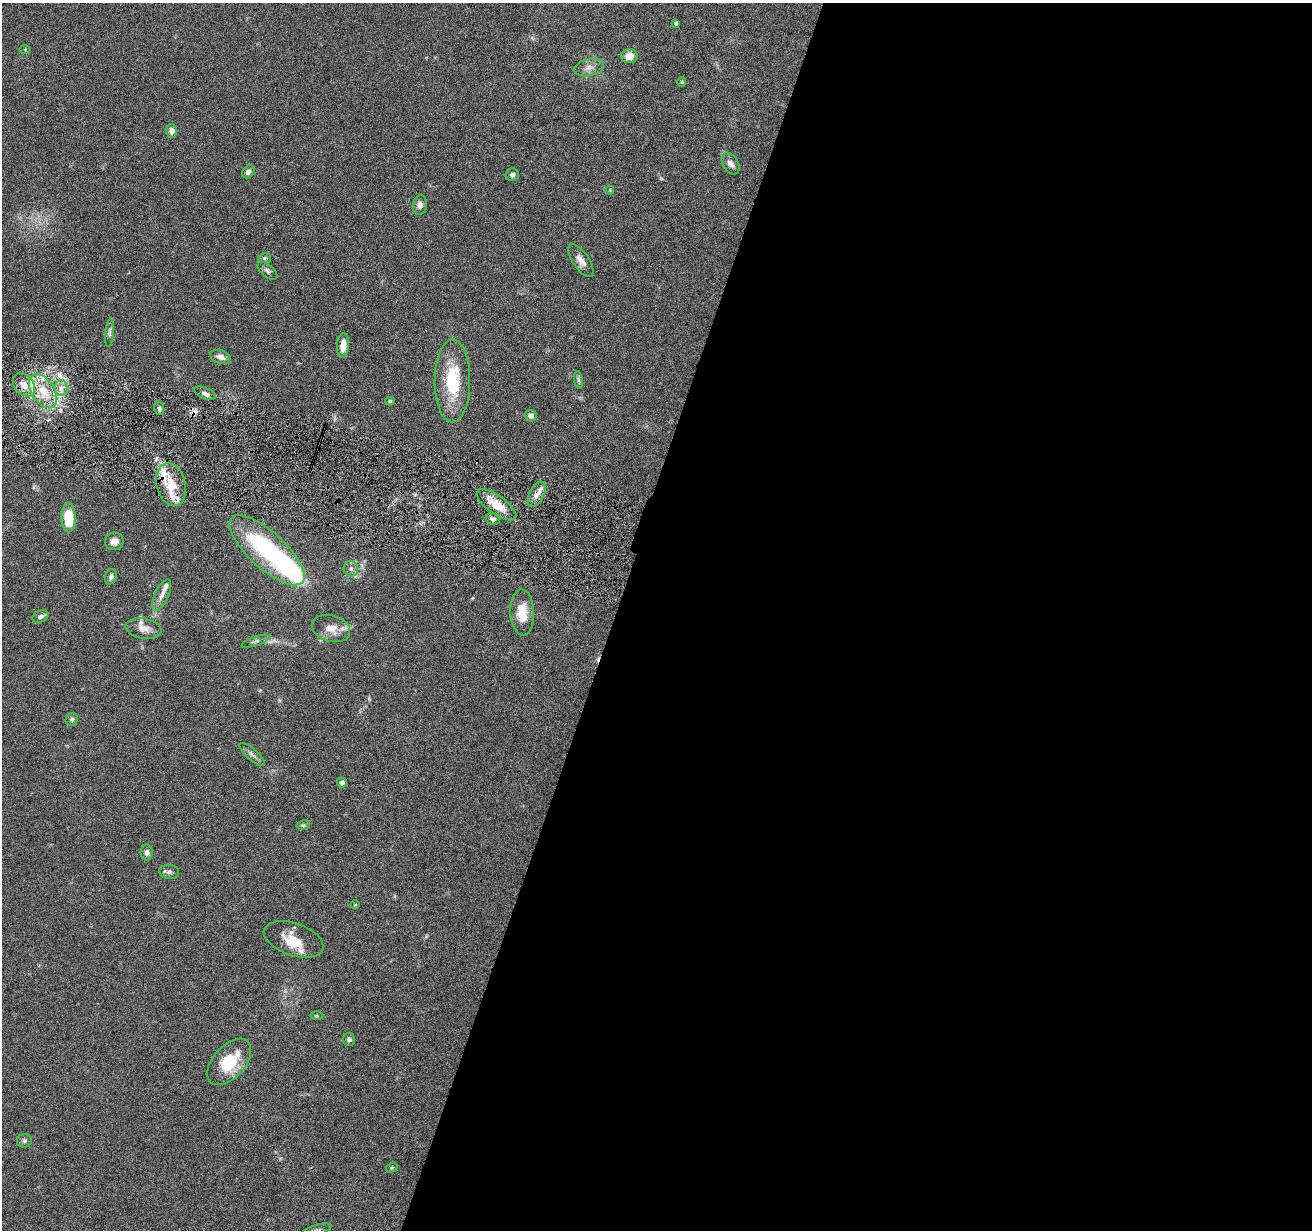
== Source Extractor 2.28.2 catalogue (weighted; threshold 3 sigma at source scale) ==
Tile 12 of 4 x 4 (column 4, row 3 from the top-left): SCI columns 3933-5242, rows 1484-2711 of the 5242 x 5295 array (HDU 1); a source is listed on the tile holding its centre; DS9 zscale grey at full resolution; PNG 1314 x 1232 px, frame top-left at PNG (2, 3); each listed source drawn as its Kron ellipse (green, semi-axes under 4 px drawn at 4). Shown black and unused: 53% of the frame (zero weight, under 4 of 8 exposures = <1% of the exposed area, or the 3 px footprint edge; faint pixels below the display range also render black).
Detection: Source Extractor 2.28.2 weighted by HDU 2 'WHT'; one run over the whole footprint, this tile lists its part. Background 0.0772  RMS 0.0044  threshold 0.0181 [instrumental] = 3 sigma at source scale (4.09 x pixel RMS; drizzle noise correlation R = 1.36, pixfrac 0.8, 0.05/0.05 arcsec/px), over >= 5 px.
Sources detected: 65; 1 too faint to see at this stretch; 1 inside a brighter object's white glare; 2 cosmic-ray / hot-pixel residue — neither listed nor drawn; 6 inside a brighter listed object's ellipse — not listed separately; the other 55 listed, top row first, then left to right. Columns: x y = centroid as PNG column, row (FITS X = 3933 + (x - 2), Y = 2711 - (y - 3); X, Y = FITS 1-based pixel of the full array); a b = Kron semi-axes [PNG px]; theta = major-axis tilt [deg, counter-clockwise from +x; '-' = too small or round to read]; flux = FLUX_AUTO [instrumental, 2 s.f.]
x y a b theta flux
676 23 4 4 - 0.79
25 49 6 4 1 0.41
629 56 8 7 - 3.9
589 68 15 8 11 2.8
682 82 4 4 - 0.42
172 131 7 5 -89 2.3
731 163 12 7 -58 2.3
248 172 7 5 46 1.3
512 175 6 6 - 1.1
610 190 4 4 - 0.34
420 205 10 7 79 1.8
265 258 6 5 - 0.59
581 260 19 8 -56 3
267 271 12 6 -39 1.2
109 333 14 4 85 1.2
343 346 12 6 85 3.7
220 357 11 6 -19 2
578 380 9 4 -82 0.8
452 381 41 18 90 21
24 385 13 9 -47 4.9
61 388 8 6 89 2.3
43 391 19 11 -57 9.3
205 393 11 5 -22 1.7
390 401 5 4 - 0.59
159 408 7 5 -77 0.99
531 416 5 5 - 1.7
171 485 22 14 -76 11
537 494 14 7 63 2.9
496 505 23 9 -36 7.3
68 518 14 7 -88 13
493 519 7 6 - 1.2
114 541 9 8 - 2.2
267 550 48 18 -42 55
351 569 8 7 - 1.4
111 577 8 5 70 1.3
162 595 17 7 65 2.8
522 612 23 12 -87 7.8
40 616 8 5 24 1.3
144 628 18 10 -10 3.5
331 628 19 13 -16 5.6
256 641 15 4 19 1.3
72 719 6 6 - 0.76
252 754 16 5 -41 1.6
342 783 5 5 - 1.7
303 825 6 5 - 0.66
147 853 8 6 -89 1.4
169 872 10 7 -7 1.4
355 905 4 3 - 0.28
294 939 31 16 -19 8
316 1016 7 3 0 0.44
349 1040 6 6 - 1.1
229 1062 28 16 48 15
24 1141 7 6 - 0.98
392 1168 6 4 34 0.56
316 1230 16 5 17 1.5
Overlapping masked pixels (flux is a lower limit): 2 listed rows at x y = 171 485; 537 494
Isophote crosses this tile's border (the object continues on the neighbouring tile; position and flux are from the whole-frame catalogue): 1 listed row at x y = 316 1230